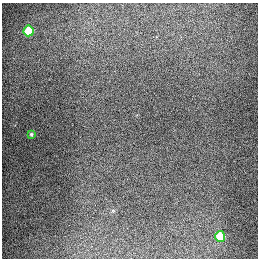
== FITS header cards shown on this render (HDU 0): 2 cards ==
NAXIS1  =                  256
NAXIS2  =                  256

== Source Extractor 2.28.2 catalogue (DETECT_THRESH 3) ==
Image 256 x 256 px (HDU 0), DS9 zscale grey, 1 PNG px = 1 image px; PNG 260 x 260 px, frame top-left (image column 1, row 256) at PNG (2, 3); each listed source drawn as its Kron ellipse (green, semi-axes under 4 px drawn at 4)
Background 1310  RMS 27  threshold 80.8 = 3 sigma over >= 5 px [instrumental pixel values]
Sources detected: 3; all 3 listed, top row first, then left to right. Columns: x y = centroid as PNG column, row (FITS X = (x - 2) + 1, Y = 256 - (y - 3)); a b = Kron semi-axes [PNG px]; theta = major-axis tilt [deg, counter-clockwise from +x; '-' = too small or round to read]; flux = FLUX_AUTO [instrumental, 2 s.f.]
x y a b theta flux
29 31 5 5 - 91000
31 134 3 3 - 2500
220 236 5 5 - 74000